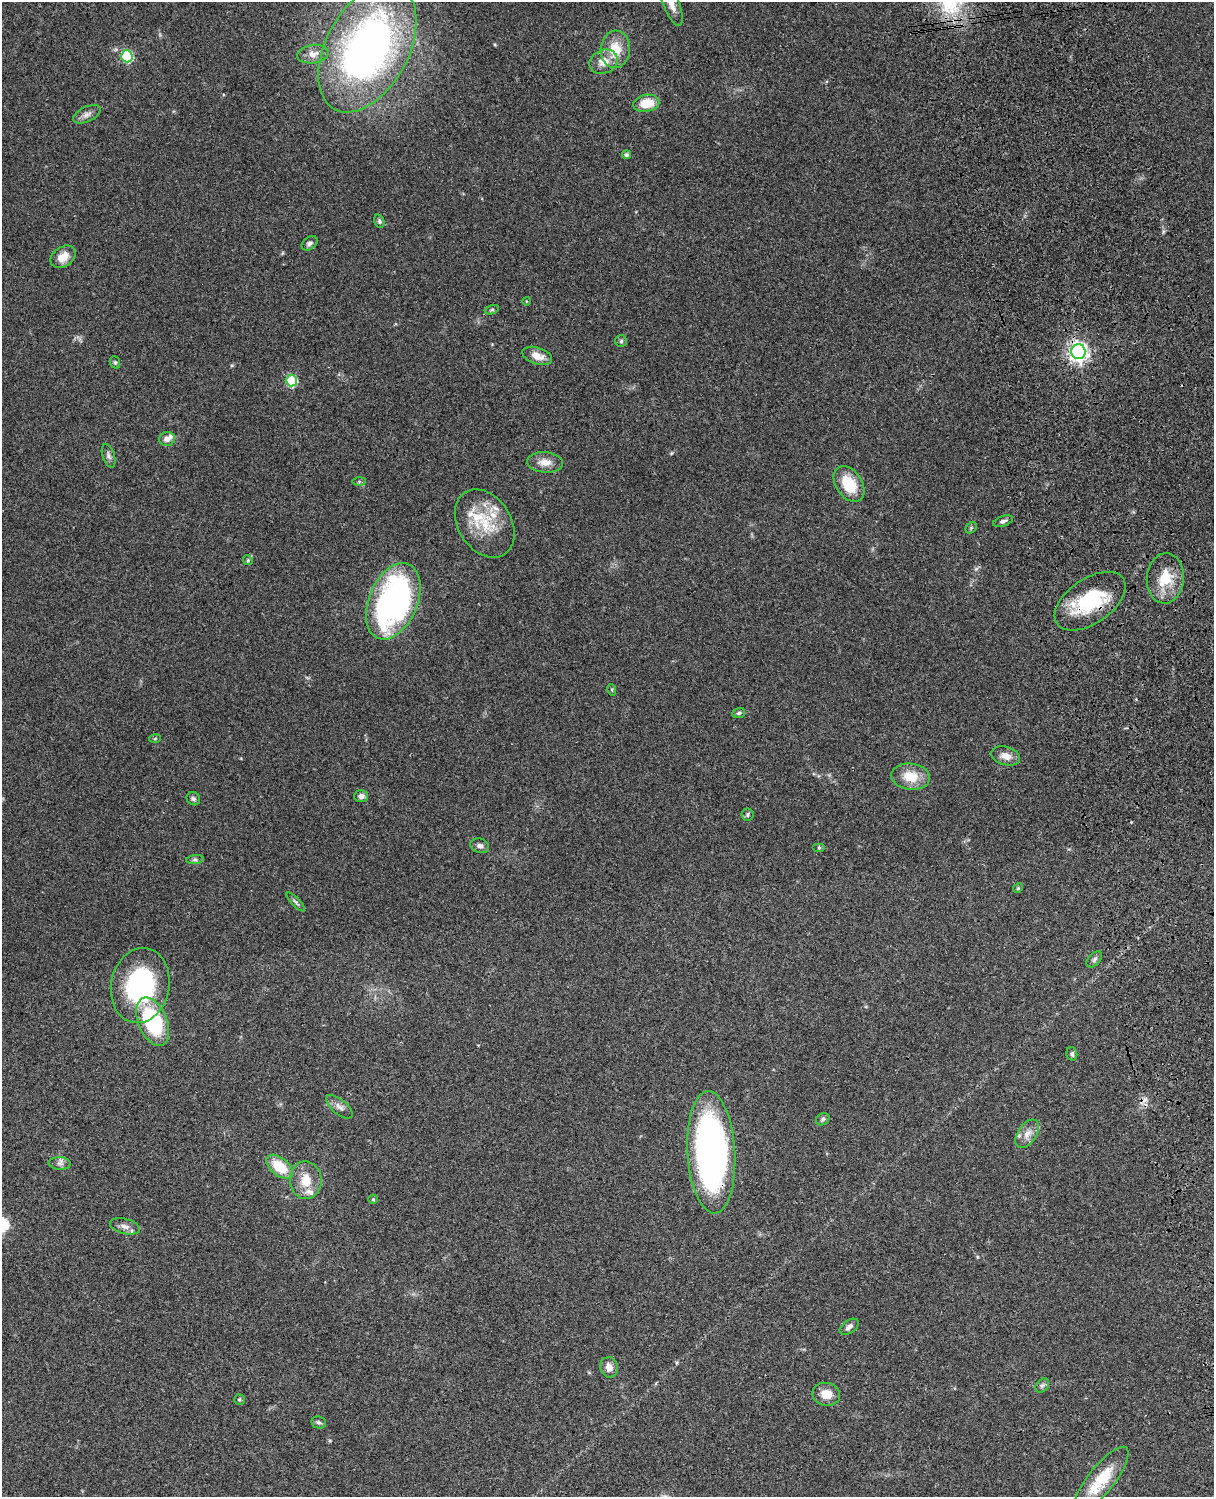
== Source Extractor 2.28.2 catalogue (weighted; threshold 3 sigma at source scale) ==
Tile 6 of 4 x 3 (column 2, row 2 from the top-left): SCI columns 1334-2545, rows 1773-3267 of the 5087 x 4926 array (HDU 1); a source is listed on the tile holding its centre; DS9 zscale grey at full resolution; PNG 1216 x 1499 px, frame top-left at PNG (2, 2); each listed source drawn as its Kron ellipse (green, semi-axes under 4 px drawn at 4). Shown black and unused: <1% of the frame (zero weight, under 3 of 4 exposures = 6% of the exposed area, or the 3 px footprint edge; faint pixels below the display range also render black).
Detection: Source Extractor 2.28.2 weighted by HDU 2 'WHT'; one run over the whole footprint, this tile lists its part. Background 0.104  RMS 0.0065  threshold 0.0292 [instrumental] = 3 sigma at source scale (4.5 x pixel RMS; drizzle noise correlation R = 1.50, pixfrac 1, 0.05/0.05 arcsec/px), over >= 5 px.
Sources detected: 69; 5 inside a brighter listed object's ellipse — not listed separately; the other 64 listed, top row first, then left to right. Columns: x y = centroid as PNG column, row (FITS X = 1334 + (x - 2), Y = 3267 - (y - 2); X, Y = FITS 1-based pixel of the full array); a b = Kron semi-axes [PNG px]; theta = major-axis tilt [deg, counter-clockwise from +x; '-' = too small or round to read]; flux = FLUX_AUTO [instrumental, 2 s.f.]
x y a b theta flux
671 4 23 8 -69 5.7
367 48 69 41 62 310
615 49 19 14 86 15
313 54 16 9 9 5.5
127 56 6 5 - 53
604 62 14 11 23 7.9
646 103 13 8 10 14
87 114 15 7 25 3.4
626 155 4 4 - 1.7
379 221 7 5 -70 1.2
309 243 9 6 36 1.9
63 257 14 10 36 8.1
526 301 4 3 - 0.44
492 310 7 4 18 1
621 341 6 6 - 1.3
1078 352 7 7 - 330
537 356 15 8 -19 6.6
115 362 6 5 - 1
291 381 6 5 - 43
167 439 8 7 - 3.6
109 456 12 6 -72 2.3
545 462 18 10 -5 6.6
359 481 6 4 1 0.97
849 484 20 13 -56 20
1003 521 10 5 19 2.1
485 523 37 26 -57 29
971 528 6 5 - 0.94
248 560 5 4 - 0.88
1165 578 25 18 85 18
393 601 40 24 67 200
1090 601 40 22 35 44
612 690 6 3 -72 0.69
739 713 6 5 - 1.2
155 739 5 3 - 0.62
1006 756 15 9 -17 5.2
911 777 19 13 -8 14
361 796 7 6 - 2.8
193 799 7 6 - 1.6
747 815 6 6 - 1.2
480 846 9 7 -18 2.5
819 848 6 4 0 1.1
195 860 9 4 8 1.3
1018 888 5 4 - 0.72
296 902 12 4 -45 1.5
1094 959 9 5 47 1.7
140 985 38 29 79 80
153 1022 25 14 -68 60
1072 1054 6 5 - 1.4
339 1107 16 7 -39 3.7
823 1119 7 5 35 1.4
1027 1134 16 9 56 6
711 1152 61 24 -87 230
60 1163 11 6 -4 2.4
280 1167 15 9 -38 19
306 1180 19 15 -87 12
373 1199 5 4 - 0.77
125 1226 15 7 -14 3.8
849 1327 11 6 36 2.7
609 1367 10 8 -73 4.8
1042 1385 8 5 47 1.5
826 1394 14 11 -12 8.8
239 1399 5 5 - 1.1
319 1422 7 6 - 1.4
1101 1480 41 13 52 24
Overlapping masked pixels (flux is a lower limit): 3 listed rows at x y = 1078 352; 1090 601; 711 1152
Isophote crosses this tile's border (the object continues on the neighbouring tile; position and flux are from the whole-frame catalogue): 1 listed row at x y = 671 4